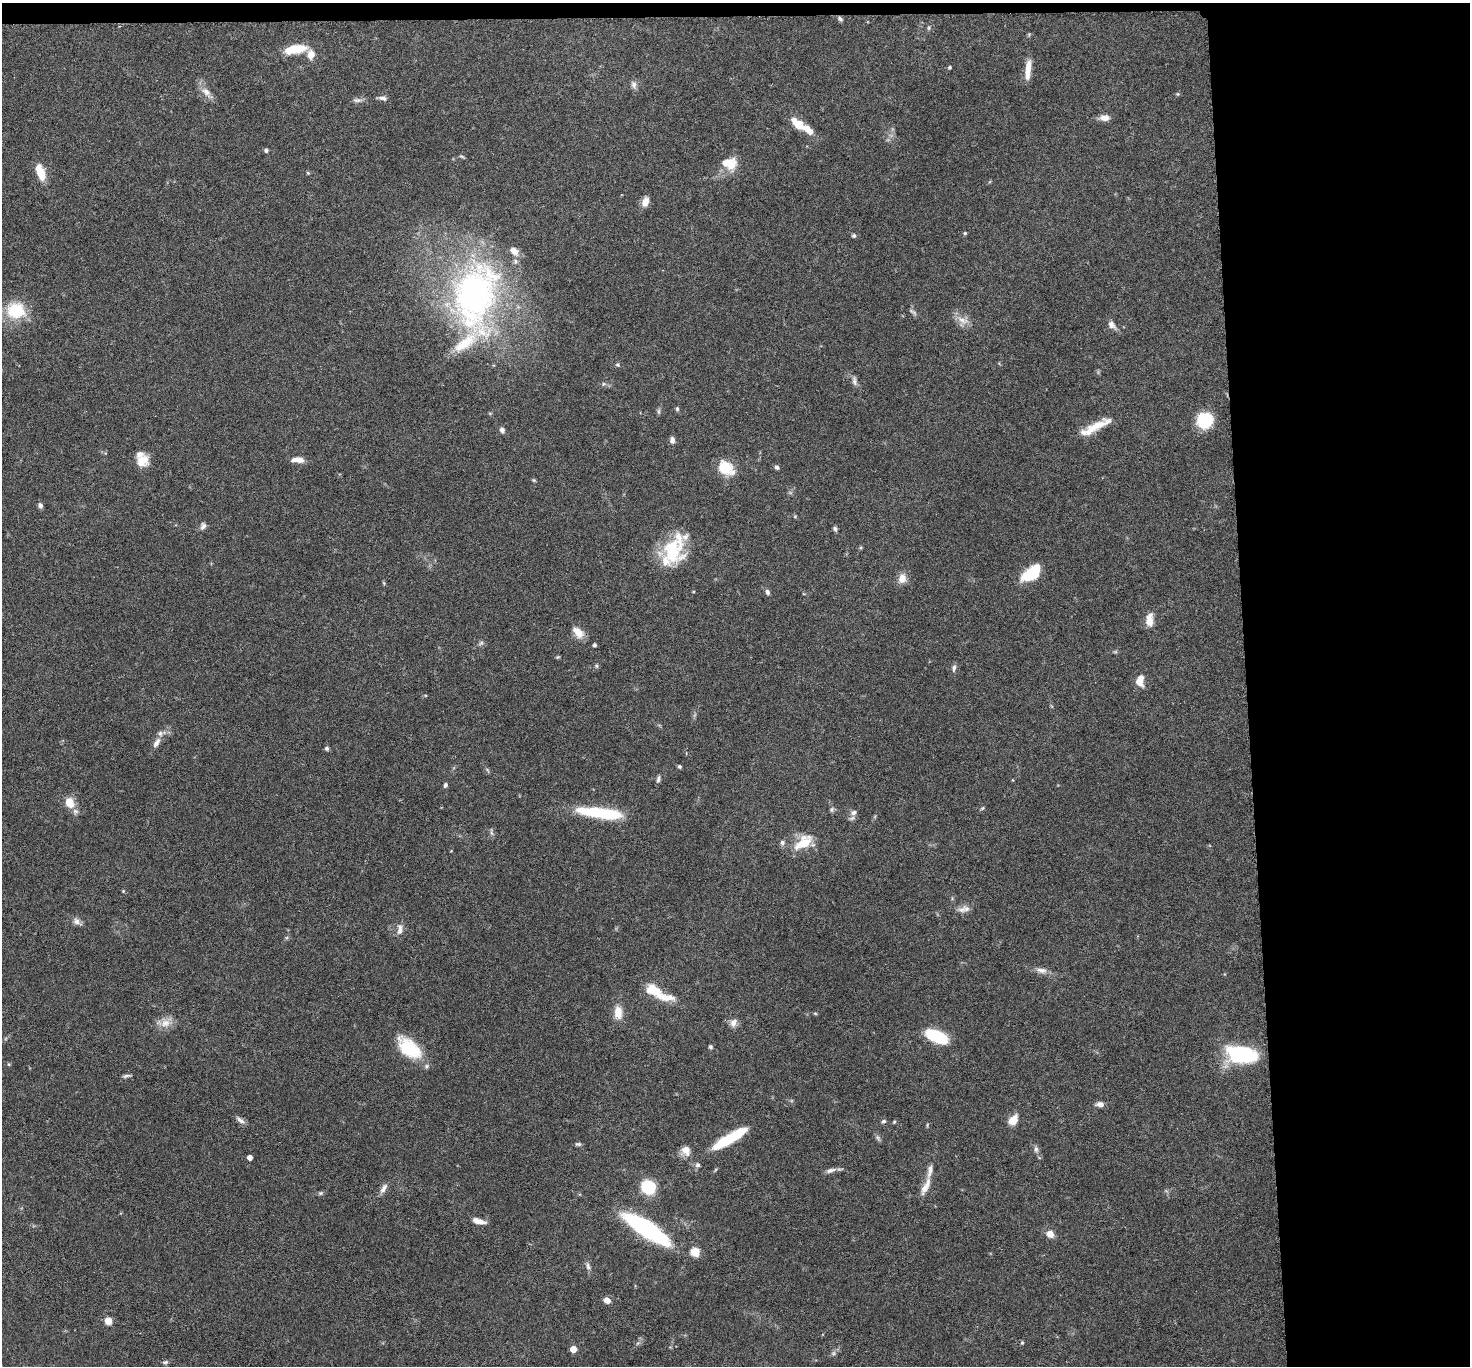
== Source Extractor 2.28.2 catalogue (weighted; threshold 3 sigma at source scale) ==
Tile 3 of 3 x 3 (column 3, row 1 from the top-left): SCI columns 2942-4409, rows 2893-4256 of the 4413 x 4384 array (HDU 1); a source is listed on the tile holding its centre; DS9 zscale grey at full resolution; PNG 1472 x 1368 px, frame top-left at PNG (2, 3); no overlay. Shown black and unused: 16% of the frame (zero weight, under 3 of 6 exposures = <1% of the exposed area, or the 3 px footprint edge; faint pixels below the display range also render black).
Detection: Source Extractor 2.28.2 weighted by HDU 2 'WHT'; one run over the whole footprint, this tile lists its part. Background 0.0858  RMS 0.003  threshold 0.0122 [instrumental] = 3 sigma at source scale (4.09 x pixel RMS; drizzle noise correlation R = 1.36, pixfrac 0.8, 0.05/0.05 arcsec/px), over >= 5 px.
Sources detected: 124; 14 inside a brighter listed object's ellipse — not listed separately; the other 110 listed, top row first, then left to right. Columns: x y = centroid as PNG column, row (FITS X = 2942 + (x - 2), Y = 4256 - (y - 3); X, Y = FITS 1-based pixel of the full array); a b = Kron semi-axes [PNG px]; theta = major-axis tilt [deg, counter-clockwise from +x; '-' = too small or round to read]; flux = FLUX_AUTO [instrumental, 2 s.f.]
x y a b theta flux
840 19 7 5 -45 0.6
929 28 6 4 89 0.37
295 49 27 10 10 6.6
950 67 4 4 - 0.41
1028 69 24 6 85 3.5
634 85 10 7 -74 1.1
206 92 12 8 -39 2
383 98 11 5 -14 1
357 100 11 5 0 0.94
1105 118 11 7 2 2
798 124 16 8 -39 5.3
266 150 6 5 - 0.51
461 156 6 4 -18 0.4
729 163 19 14 -8 5.1
41 173 16 9 -76 4.9
308 173 5 4 - 0.3
645 202 11 7 72 2.2
965 233 4 4 - 0.41
854 236 5 5 - 0.57
475 296 92 55 80 93
16 310 24 20 -7 10
913 312 13 3 -34 0.63
962 320 18 7 -26 2.4
1112 325 13 8 -51 1.5
617 365 6 4 -20 0.4
854 381 12 5 -81 1
677 409 5 4 - 0.46
658 412 9 4 -90 0.51
1205 420 12 11 - 18
1095 427 37 9 32 6.1
502 430 7 6 - 0.83
672 440 9 6 -85 1.1
298 460 15 6 -1 2.2
141 462 17 12 29 3.5
777 467 6 5 - 0.61
726 468 19 13 -36 7.1
534 480 6 4 -44 0.33
40 506 7 5 -71 0.81
795 516 5 3 - 0.26
203 526 9 7 74 0.98
835 528 6 5 - 0.58
672 548 39 23 -45 13
1031 573 22 12 36 10
902 579 13 10 77 2.3
384 583 6 3 -71 0.29
767 592 7 5 -68 0.79
1150 620 17 8 86 2.9
578 632 16 9 -42 3
481 643 7 5 43 0.58
595 645 4 3 - 0.64
596 666 5 5 - 0.43
954 668 10 5 82 0.8
1140 681 12 8 81 3.2
156 743 15 6 57 1.7
327 748 6 5 - 0.53
680 766 5 4 - 0.51
658 779 10 5 79 0.69
445 785 6 4 75 0.61
70 802 9 7 -67 5.3
982 808 8 3 45 0.34
832 810 8 5 71 0.56
854 812 8 7 - 1.1
600 813 51 10 -7 18
491 832 10 3 -75 0.52
782 842 7 7 - 0.77
803 842 28 13 37 6.4
123 891 4 4 - 0.26
966 909 12 9 -10 1.7
77 922 13 7 -37 1.3
400 929 16 7 87 1.7
1042 970 15 7 -9 1.7
653 990 17 10 -18 6.3
618 1012 17 10 -84 3.4
815 1013 6 3 -19 0.3
165 1023 15 12 22 2.9
733 1023 11 9 65 1.6
936 1036 18 9 -24 18
711 1047 5 5 - 0.46
409 1048 32 17 -41 12
1242 1054 26 14 -9 29
8 1064 5 3 - 0.27
127 1076 11 4 13 0.62
1100 1104 10 6 -3 1.3
240 1120 15 6 -38 1.1
1013 1120 10 7 49 4
884 1121 6 5 - 0.5
894 1122 5 4 - 0.32
878 1138 7 4 -71 0.57
729 1139 43 9 31 13
578 1144 8 5 0 0.53
1036 1149 9 6 90 0.83
686 1151 13 10 -58 2.4
250 1157 4 4 - 1.7
698 1165 6 6 - 0.74
831 1170 14 6 15 1.3
648 1187 9 9 - 18
925 1187 23 7 63 2.9
383 1188 15 6 58 1.5
320 1193 7 5 20 0.49
478 1221 15 5 -14 2.5
646 1228 44 12 -34 44
1050 1234 9 8 - 2.2
695 1252 8 8 - 3.9
588 1266 10 5 -77 0.93
607 1301 7 6 - 1.8
108 1321 7 6 - 2.7
1022 1343 5 4 - 0.35
573 1349 5 4 - 4.2
833 1353 6 6 - 0.6
165 1362 8 5 15 0.57